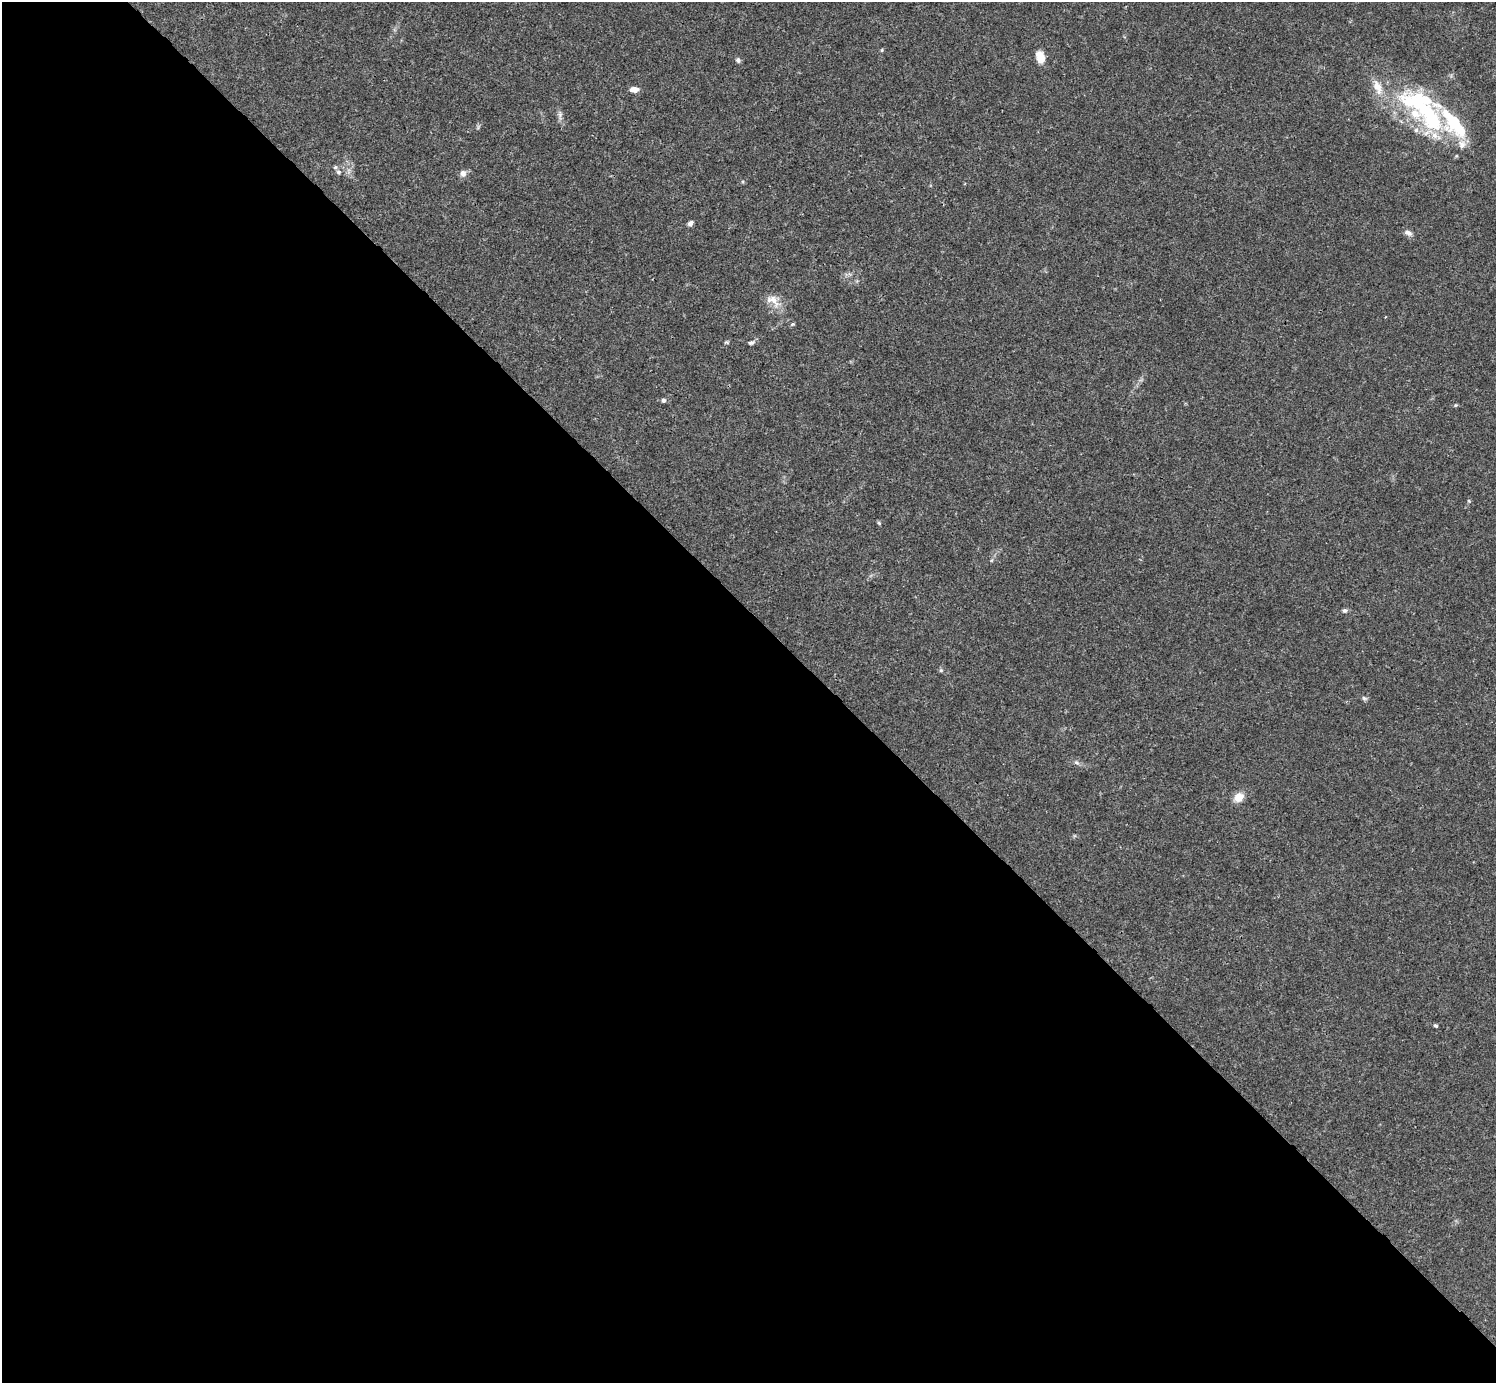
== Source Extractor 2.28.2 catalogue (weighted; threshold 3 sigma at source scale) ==
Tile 9 of 4 x 4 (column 1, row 3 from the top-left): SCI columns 1-1494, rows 1539-2919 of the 5982 x 5981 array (HDU 1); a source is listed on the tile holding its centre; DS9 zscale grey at full resolution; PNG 1498 x 1385 px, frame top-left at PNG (2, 2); no overlay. Shown black and unused: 55% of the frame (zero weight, under 3 of 4 exposures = <1% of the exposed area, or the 3 px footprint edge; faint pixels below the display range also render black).
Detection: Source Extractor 2.28.2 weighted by HDU 2 'WHT'; one run over the whole footprint, this tile lists its part. Background 0.0165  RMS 0.0022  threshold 0.00978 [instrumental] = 3 sigma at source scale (4.5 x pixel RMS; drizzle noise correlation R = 1.50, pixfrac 1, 0.05/0.05 arcsec/px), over >= 5 px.
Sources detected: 34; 2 inside a brighter object's white glare — not listed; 5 inside a brighter listed object's ellipse — not listed separately; the other 27 listed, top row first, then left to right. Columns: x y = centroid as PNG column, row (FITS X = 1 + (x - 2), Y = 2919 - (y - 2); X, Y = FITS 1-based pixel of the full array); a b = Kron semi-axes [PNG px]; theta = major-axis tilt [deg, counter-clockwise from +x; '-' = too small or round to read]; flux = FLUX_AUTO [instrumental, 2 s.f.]
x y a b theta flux
882 50 5 4 - 0.24
1040 57 15 9 -72 2.4
738 60 7 6 - 0.56
634 89 9 6 2 1.7
1414 101 51 23 -18 18
560 114 9 5 -90 0.71
1416 130 7 6 - 0.77
1434 135 13 10 -21 2.3
1462 144 13 11 -81 1.8
335 167 6 5 - 0.38
338 172 6 5 - 0.41
463 173 9 9 - 1
690 223 5 5 - 0.87
1408 233 11 6 -21 0.93
773 300 23 12 -35 2.8
793 324 5 5 - 0.28
726 342 6 5 - 0.3
751 342 9 5 20 0.53
663 400 6 5 - 0.47
1456 405 6 5 - 0.27
879 523 6 4 -47 0.27
1345 610 7 6 - 0.51
941 670 6 4 45 0.29
1364 698 8 4 -27 0.45
1076 762 7 6 - 0.58
1239 797 11 9 38 2.7
1436 1026 5 4 - 0.33